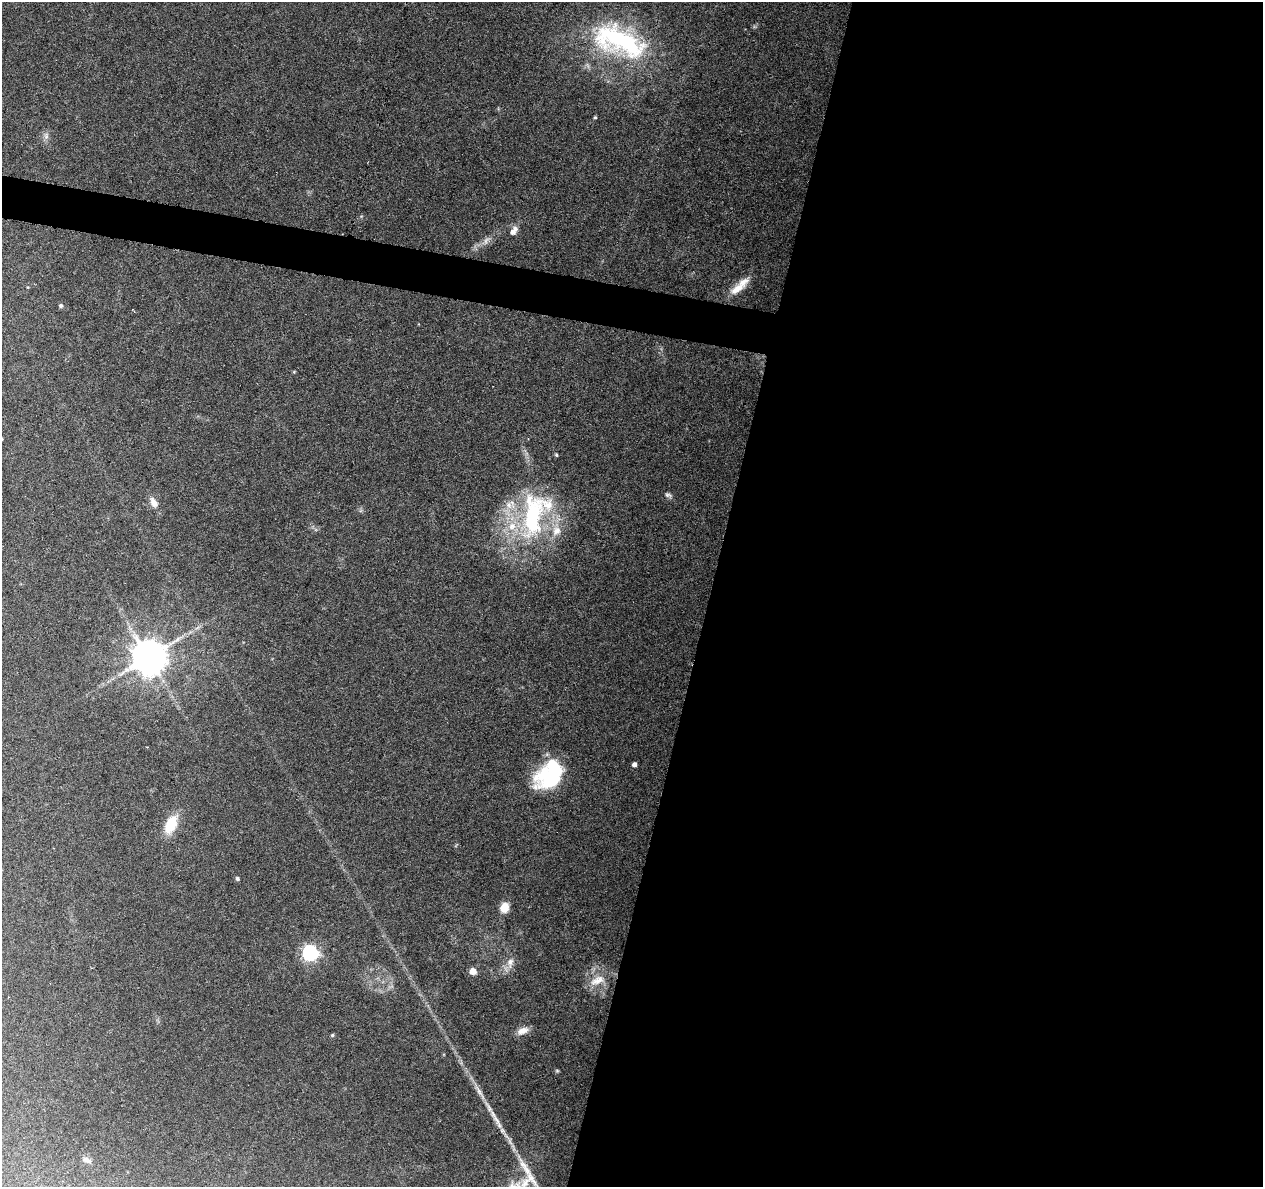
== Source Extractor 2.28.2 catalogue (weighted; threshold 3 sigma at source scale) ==
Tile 12 of 4 x 4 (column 4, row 3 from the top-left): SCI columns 3785-5045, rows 1410-2594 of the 5053 x 5249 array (HDU 1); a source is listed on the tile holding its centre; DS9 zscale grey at full resolution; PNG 1265 x 1189 px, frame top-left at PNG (2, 2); no overlay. Shown black and unused: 46% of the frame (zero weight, under 3 of 6 exposures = <1% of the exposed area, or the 3 px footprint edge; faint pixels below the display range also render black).
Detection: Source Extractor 2.28.2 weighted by HDU 2 'WHT'; one run over the whole footprint, this tile lists its part. Background 0.0918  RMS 0.0031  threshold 0.0126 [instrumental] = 3 sigma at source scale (4.09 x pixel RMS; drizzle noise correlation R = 1.36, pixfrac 0.8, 0.0396/0.0396 arcsec/px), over >= 5 px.
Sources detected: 34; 1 inside a brighter object's white glare — not listed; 7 inside a brighter listed object's ellipse — not listed separately; the other 26 listed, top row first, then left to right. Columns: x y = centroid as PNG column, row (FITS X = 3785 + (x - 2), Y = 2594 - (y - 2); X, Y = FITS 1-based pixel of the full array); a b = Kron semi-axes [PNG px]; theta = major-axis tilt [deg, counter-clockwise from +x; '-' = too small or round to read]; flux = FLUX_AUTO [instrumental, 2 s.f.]
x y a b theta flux
619 41 72 33 -22 48
595 117 3 3 - 0.36
46 136 10 6 -90 1.1
514 231 12 7 54 2
486 241 13 6 59 1.5
737 289 25 10 30 3.8
61 305 5 4 - 0.65
668 495 11 6 -19 0.86
154 503 14 8 -57 2.1
534 515 69 34 73 45
148 657 10 10 - 750
634 764 4 4 - 1.3
551 780 34 18 13 17
171 824 20 11 64 8.4
237 879 5 4 - 0.6
504 908 8 7 - 5.2
310 953 7 6 - 86
510 962 15 9 79 2.5
473 971 5 5 - 3.8
597 980 23 11 26 4.4
523 1031 15 8 19 2.5
332 1035 5 4 - 0.4
557 1071 6 4 -1 0.32
488 1107 27 6 -63 3.4
86 1160 11 6 -25 1.1
528 1180 56 20 41 9.2
Isophote crosses this tile's border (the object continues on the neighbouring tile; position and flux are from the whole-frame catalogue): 1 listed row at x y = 528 1180